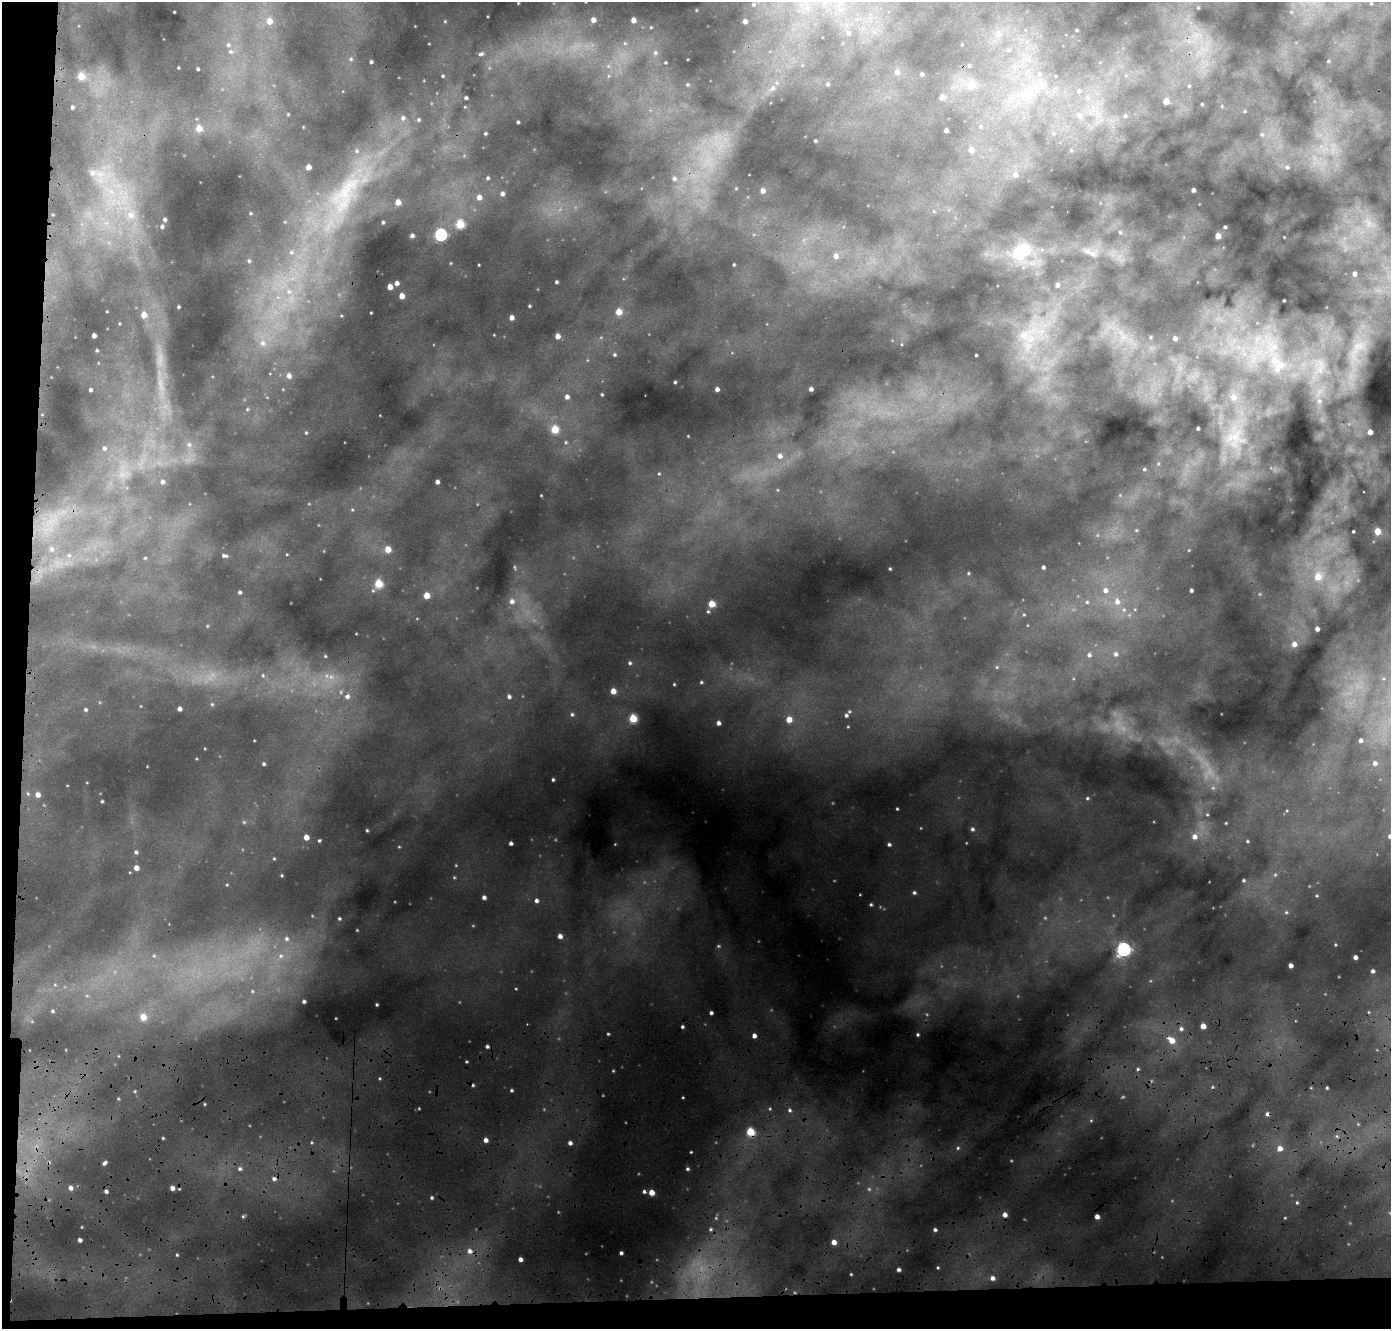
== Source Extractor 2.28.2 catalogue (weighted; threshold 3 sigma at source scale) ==
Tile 7 of 3 x 3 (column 1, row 3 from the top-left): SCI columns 38-1426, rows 563-1889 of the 4235 x 5103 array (HDU 1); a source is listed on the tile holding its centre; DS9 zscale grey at full resolution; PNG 1393 x 1331 px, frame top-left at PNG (2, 2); no overlay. Shown black and unused: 5% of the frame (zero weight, under 3 of 4 exposures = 24% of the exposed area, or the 3 px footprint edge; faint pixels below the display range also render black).
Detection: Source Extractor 2.28.2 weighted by HDU 2 'WHT'; one run over the whole footprint, this tile lists its part. Background 0.16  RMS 0.017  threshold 0.0772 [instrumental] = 3 sigma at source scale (4.5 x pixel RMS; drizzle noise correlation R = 1.50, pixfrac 1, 0.05/0.05 arcsec/px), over >= 5 px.
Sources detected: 320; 7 too faint to see at this stretch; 5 cosmic-ray / hot-pixel residue — not listed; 4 inside a brighter listed object's ellipse — not listed separately; the other 304 listed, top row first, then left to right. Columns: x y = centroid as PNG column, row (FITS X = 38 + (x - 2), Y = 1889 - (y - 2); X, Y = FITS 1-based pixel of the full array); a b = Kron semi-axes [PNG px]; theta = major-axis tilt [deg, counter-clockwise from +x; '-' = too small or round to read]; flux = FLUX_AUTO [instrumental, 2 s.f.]
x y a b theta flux
518 3 3 2 - 1.3
1371 3 3 2 - 1.3
753 4 6 6 - 3.8
807 7 9 7 -88 11
1198 8 4 3 - 1.4
174 12 3 2 - 1.2
1291 12 4 4 - 1.6
593 20 5 5 - 10
633 20 4 4 - 13
269 21 7 6 - 20
445 21 4 3 - 1.4
745 21 4 4 - 6.3
651 27 4 4 - 1.7
1076 30 3 2 - 1.7
848 33 7 6 - 5.7
998 34 9 9 - 14
625 43 7 5 -44 4.3
228 45 8 7 - 7.1
1008 50 6 5 - 3.6
231 52 8 7 - 6.7
655 53 7 7 - 6
481 54 9 6 18 5.4
351 59 6 5 - 2.8
1328 61 3 2 - 1.6
371 62 3 3 - 2.9
665 62 4 3 - 1.9
608 66 7 6 - 6.3
969 66 5 5 - 2.5
178 68 3 2 - 1.5
198 69 3 3 - 2.4
897 72 7 6 - 7.8
922 74 4 4 - 3.3
1039 74 6 6 - 5.5
81 76 5 5 - 31
443 76 3 2 - 1.8
608 76 7 4 89 3.9
687 84 6 4 -1 2
827 84 5 4 - 2.4
971 84 7 7 - 30
1189 86 5 5 - 2.6
773 88 8 7 - 7.6
1079 91 7 6 - 6.1
1026 92 13 10 13 22
942 97 5 5 - 15
466 98 3 3 - 4.1
1166 101 4 4 - 27
1202 104 3 3 - 1.4
72 107 3 3 - 2.5
1245 111 4 3 - 1.5
288 114 4 3 - 1.4
1079 116 9 8 - 13
1125 116 7 6 - 5.2
403 118 7 6 - 6.2
418 120 5 5 - 3.1
518 122 3 3 - 2.4
980 126 6 6 - 4.8
199 128 5 5 - 22
946 130 4 4 - 7
485 133 3 3 - 2.6
1053 133 6 4 -72 2.3
1262 135 6 5 - 2.9
815 141 3 3 - 2.4
971 150 7 7 - 13
1071 151 5 4 - 1.9
308 167 4 4 - 14
1287 167 7 6 - 4.9
92 173 9 8 - 9.9
1015 175 7 7 - 9.9
487 178 4 4 - 2.8
674 179 7 6 - 5.9
736 188 4 3 - 1.2
1193 190 4 3 - 5
763 191 5 4 - 10
111 192 8 6 -30 9.1
502 194 4 4 - 6.1
345 195 77 32 60 250
479 197 5 5 - 11
398 202 4 4 - 17
250 213 3 2 - 1.5
130 215 13 12 - 26
165 220 4 3 - 3.5
383 222 3 3 - 2.2
460 224 5 5 - 74
162 226 5 5 - 3
1225 227 4 3 - 2.8
1120 232 5 5 - 3
440 234 6 6 - 200
412 236 4 3 - 4.7
1218 236 4 4 - 20
1284 237 2 2 - 1.1
1021 251 37 26 35 90
291 252 8 7 - 8.5
1090 252 27 9 -26 24
836 256 7 6 - 10
249 261 6 6 - 3.8
450 263 5 3 - 1.6
479 265 3 2 - 1.4
734 265 3 2 - 1.9
1354 274 4 4 - 7.2
556 282 3 3 - 3.1
397 283 4 4 - 7.2
282 284 22 18 -67 74
390 287 4 4 - 17
402 296 4 4 - 17
1284 300 3 2 - 1.8
529 306 3 2 - 1.9
178 307 3 3 - 2.5
619 312 5 5 - 30
371 313 3 2 - 1.4
144 315 7 6 - 16
341 316 5 3 - 1.6
511 318 4 4 - 9.4
494 335 2 2 - 1.1
1033 335 71 41 47 250
94 336 4 4 - 7.3
557 336 5 4 - 13
1150 337 5 3 - 1.5
1175 338 4 4 - 6
263 343 11 9 -43 16
1358 346 17 10 18 21
1272 347 20 18 -20 54
97 350 3 2 - 1.7
614 355 5 5 - 3
976 355 3 3 - 1.9
1280 365 20 11 26 29
289 376 7 6 - 8.9
675 382 3 3 - 2.1
717 389 4 4 - 7
811 389 4 4 - 5.7
90 390 3 3 - 3.1
602 394 4 3 - 1.9
567 397 6 5 - 8.6
1233 397 8 8 - 13
1319 401 6 5 - 3.5
247 409 5 4 - 2.3
1198 428 3 3 - 2.6
555 429 5 5 - 48
1370 432 4 4 - 14
306 433 4 3 - 1.9
688 436 2 2 - 0.97
1234 438 29 26 65 69
566 442 5 5 - 2.4
189 444 8 6 -89 6.5
104 448 4 4 - 3.3
780 456 8 7 - 10
1144 469 4 4 - 2.2
659 474 4 4 - 2.1
162 482 4 4 - 4
437 482 4 4 - 6.8
352 510 6 4 -1 2
1136 530 5 4 - 2
1353 531 3 2 - 2.1
1377 531 4 4 - 26
52 549 7 7 - 5.7
388 549 5 5 - 24
1189 550 5 3 - 1.3
69 555 6 5 - 4.3
224 556 7 4 -11 4.6
145 558 5 4 - 2
515 567 7 3 -80 1.8
1043 567 4 3 - 3.9
890 569 3 2 - 1.6
968 573 4 4 - 2
1318 576 13 11 52 39
378 584 5 5 - 63
1105 590 7 7 - 10
1191 590 3 3 - 4
240 592 4 4 - 3.2
427 595 5 4 - 27
512 601 7 6 - 8.1
1087 602 6 5 - 4
1117 602 10 8 90 14
711 604 5 5 - 33
1124 610 7 6 - 5.2
708 611 6 5 - 3.4
1024 614 5 3 - 1.8
1317 629 4 4 - 7
1294 644 7 6 - 13
1115 654 7 6 - 7.1
1089 655 7 7 - 6.8
325 656 4 4 - 1.7
630 663 5 5 - 3.6
997 667 5 5 - 2.7
263 675 6 5 - 2.8
331 677 10 7 0 11
701 682 4 4 - 2.1
674 684 3 2 - 1.7
613 691 4 4 - 18
347 696 7 7 - 9
509 697 5 5 - 4.3
212 704 5 5 - 2.6
85 709 3 3 - 2.8
179 709 4 4 - 6.6
572 714 5 4 - 3.2
846 715 5 4 - 3.9
633 718 5 5 - 64
789 719 5 5 - 22
718 723 4 4 - 6.9
1360 741 4 4 - 4.8
1375 763 6 6 - 6.9
264 764 3 3 - 3
553 780 3 3 - 2.6
38 795 5 4 - 9.4
1087 798 4 4 - 2.4
102 801 3 3 - 1.8
897 809 3 3 - 1.9
1207 814 4 4 - 1.9
244 822 4 4 - 1.9
1226 823 3 3 - 1.5
972 829 6 5 - 4.3
367 830 4 3 - 1.9
1390 836 6 6 - 4.7
306 837 4 4 - 14
1194 837 7 7 - 12
319 840 3 3 - 2.2
1247 841 4 4 - 2.4
511 843 4 3 - 4.8
889 844 4 4 - 4
399 847 5 3 - 1.4
136 852 5 5 - 3.1
274 859 4 3 - 1.4
456 865 5 3 - 1.3
136 868 5 5 - 9.3
282 875 3 2 - 1.4
1275 875 5 5 - 3
454 877 5 4 - 1.8
1243 880 5 5 - 2.8
914 893 4 4 - 3.5
484 897 4 4 - 6.3
536 901 4 4 - 5.2
871 905 5 4 - 2.5
1286 912 5 5 - 3.2
339 918 5 4 - 2.8
357 930 4 4 - 1.4
560 936 4 4 - 8.8
286 939 7 6 - 6.2
1335 945 4 3 - 1.6
718 946 6 5 - 2.8
1123 949 6 6 - 360
154 956 6 5 - 3.9
281 956 8 8 - 10
1355 957 4 4 - 7.1
1291 966 4 4 - 7.4
1373 971 4 4 - 4.3
55 985 6 4 0 2.8
516 989 4 2 - 1.2
252 991 6 5 - 3.8
87 996 6 4 -19 3.1
304 1001 4 3 - 3.5
377 1005 3 3 - 2.3
52 1011 5 4 - 2.6
711 1013 3 3 - 4.1
143 1017 6 6 - 24
1203 1026 4 4 - 18
1181 1029 6 5 - 5
608 1034 3 3 - 1.8
918 1035 4 4 - 2.7
754 1036 5 4 - 8.6
1172 1040 8 6 -38 21
487 1046 4 3 - 3.9
466 1062 4 2 - 1.6
1327 1088 3 3 - 2.2
511 1090 3 3 - 2.3
204 1104 3 2 - 1.5
419 1108 5 3 - 1.5
770 1109 5 3 - 2.1
789 1110 6 6 - 4.7
1267 1114 5 5 - 4.7
1091 1121 5 4 - 1.9
1358 1124 4 4 - 1.6
750 1132 5 5 - 68
1337 1136 6 5 - 3.4
163 1138 4 3 - 1.8
485 1140 4 4 - 8.3
570 1143 5 5 - 6.3
958 1148 5 5 - 3
1280 1148 6 6 - 14
691 1152 2 2 - 1.4
104 1163 6 4 41 4.4
240 1169 6 6 - 4.7
687 1169 4 4 - 2.9
274 1179 7 6 - 6.6
70 1188 5 5 - 6.6
172 1188 4 4 - 7.6
106 1191 4 4 - 4.5
644 1191 5 4 - 4.7
651 1192 5 4 - 19
432 1198 4 4 - 2.8
1297 1203 5 4 - 2.3
1005 1215 5 5 - 10
243 1216 5 4 - 2.3
1097 1217 4 4 - 10
1285 1218 4 3 - 1.4
711 1229 6 5 - 3.3
935 1230 3 3 - 3.8
80 1240 4 4 - 5.9
834 1242 4 4 - 13
470 1251 7 7 - 9.8
621 1253 3 3 - 3.6
177 1255 3 3 - 1.8
520 1259 4 4 - 7.3
899 1270 3 3 - 4.4
851 1274 3 2 - 1.4
992 1278 7 6 - 8.6
Overlapping masked pixels (flux is a lower limit): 4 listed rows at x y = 347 696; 1267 1114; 750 1132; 644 1191
Isophote crosses this tile's border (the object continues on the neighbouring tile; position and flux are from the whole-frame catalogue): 1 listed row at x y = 1390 836